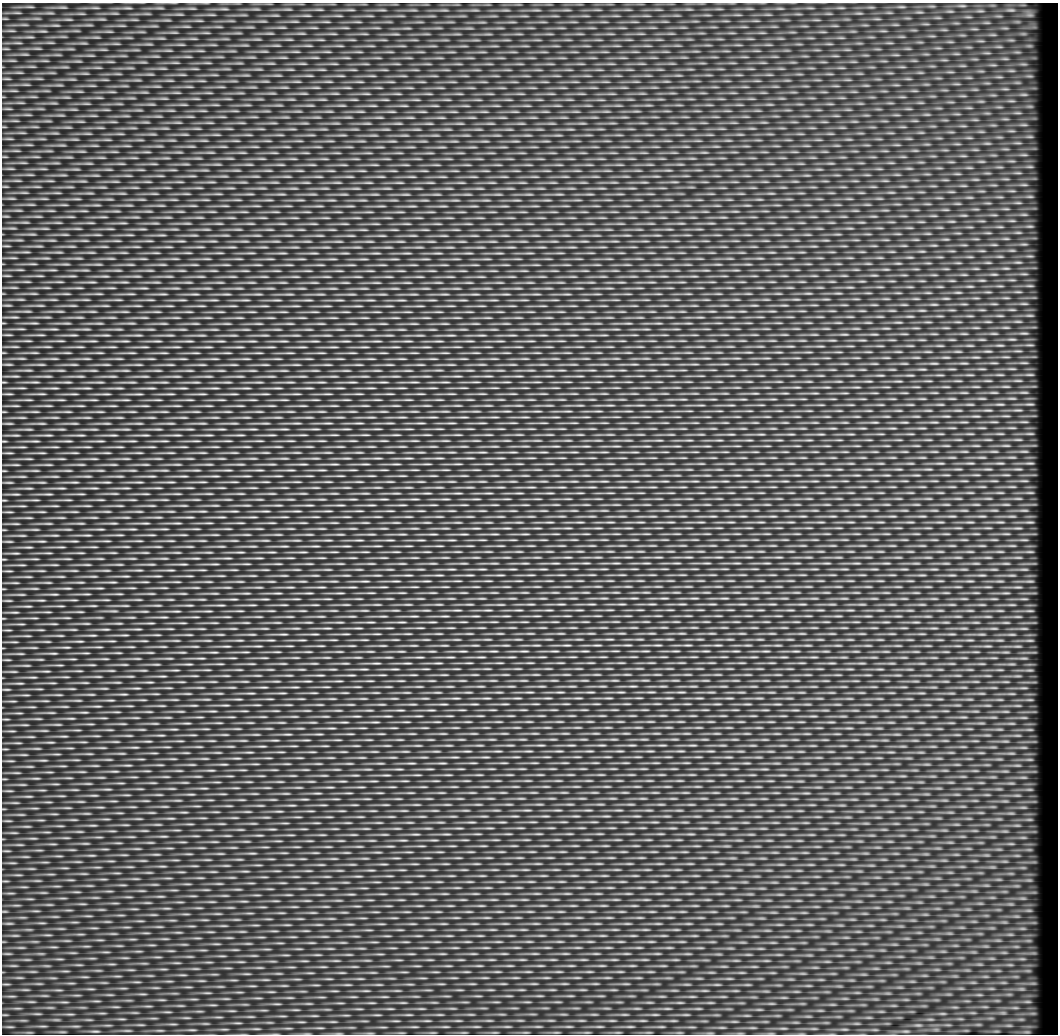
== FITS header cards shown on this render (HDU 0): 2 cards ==
NAXIS1  =                 1056
NAXIS2  =                 1032

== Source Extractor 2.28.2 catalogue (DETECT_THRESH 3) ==
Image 1056 x 1032 px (HDU 0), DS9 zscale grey, 1 PNG px = 1 image px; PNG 1060 x 1036 px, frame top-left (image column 1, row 1032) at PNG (2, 3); no overlay
Background 0.528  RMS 0.27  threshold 0.825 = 3 sigma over >= 5 px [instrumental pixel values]
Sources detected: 134; all 134 listed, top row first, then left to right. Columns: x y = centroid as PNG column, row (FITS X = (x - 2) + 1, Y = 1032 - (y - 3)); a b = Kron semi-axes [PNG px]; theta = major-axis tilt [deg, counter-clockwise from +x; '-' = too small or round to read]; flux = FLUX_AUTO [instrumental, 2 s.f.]
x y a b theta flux
1024 94 11 4 -11 45
1024 125 10 4 0 45
1030 137 11 4 -5 45
1024 155 10 4 0 46
1030 167 11 4 -5 46
1024 185 10 4 0 46
1030 197 11 4 0 48
1024 214 11 4 -5 47
1030 226 12 4 -3 51
1018 232 9 4 0 40
1024 244 10 4 -4 43
1030 256 11 4 0 46
1018 262 10 4 0 43
1024 274 11 3 0 42
1030 286 13 4 3 52
1024 304 13 4 -3 55
1012 310 10 4 0 38
1030 315 13 4 0 56
1018 321 11 4 0 49
1024 333 14 4 0 62
1012 339 12 4 -3 45
1000 345 11 2 0 36
1030 345 15 4 0 55
1024 363 14 4 0 60
1012 369 10 3 4 36
1030 375 14 4 -2 59
1018 381 14 4 0 60
1006 386 10 4 -5 37
215 388 11 2 0 29
1024 392 16 4 0 66
1012 398 10 4 -5 43
1030 404 14 5 1 69
1018 410 16 2 0 61
1024 422 14 4 0 61
328 423 11 2 0 29
359 423 11 2 0 28
1012 428 10 3 4 37
1030 434 16 4 0 63
1018 440 13 4 -3 56
1007 445 9 4 0 35
1024 451 16 4 0 69
1012 457 13 3 -7 49
1000 463 14 2 0 44
1030 463 14 5 1 72
1018 469 15 3 -2 61
322 470 11 2 0 27
1024 481 14 4 0 63
107 482 11 2 0 28
1012 487 10 4 4 40
458 493 11 2 0 28
1030 493 15 4 0 61
16 494 11 2 0 28
384 499 11 2 0 28
415 499 11 2 0 27
1018 499 13 4 -3 54
1024 510 14 4 0 59
266 511 11 2 0 28
297 511 11 2 0 28
1030 522 14 5 0 59
433 534 11 2 0 30
464 534 11 2 0 28
359 540 11 2 0 29
390 540 11 2 0 28
421 540 11 2 0 27
1024 540 12 3 0 43
272 552 11 2 0 28
1030 552 12 4 3 45
482 569 11 2 0 28
1024 569 11 4 -8 40
408 575 11 2 0 30
439 575 11 2 0 28
365 581 11 2 0 29
396 581 11 2 0 28
427 581 11 2 0 27
1030 581 13 3 -4 43
353 587 11 2 0 27
1018 587 11 2 0 37
278 593 11 2 0 28
309 593 11 2 0 27
1024 599 11 2 0 36
561 604 11 2 0 28
457 610 11 2 0 30
488 610 11 2 0 28
1030 611 10 4 -5 39
414 616 11 2 0 29
445 616 11 2 0 28
476 616 11 2 0 27
164 617 11 2 0 28
371 622 11 2 0 28
402 622 11 2 0 28
327 628 11 2 0 29
1024 628 11 4 0 43
315 634 11 2 0 27
271 640 11 2 0 28
1030 640 12 4 -3 47
567 645 11 2 0 28
597 645 11 2 0 28
227 646 11 2 0 27
1018 646 12 2 0 39
463 651 11 2 0 28
494 651 11 2 0 28
524 651 11 2 0 28
420 657 11 2 0 28
451 657 11 2 0 27
1024 658 13 3 -4 49
376 663 11 2 0 30
364 669 11 2 0 28
395 669 11 2 0 28
1030 670 12 4 -3 50
1018 676 12 2 0 40
308 681 11 2 0 27
1024 688 12 4 3 53
560 692 11 2 0 29
456 698 11 2 0 29
487 698 11 2 0 27
1030 700 12 4 0 51
1018 706 10 4 -5 43
357 716 11 2 0 27
388 716 11 2 0 27
1024 718 11 4 0 52
1029 730 13 4 -3 52
1018 735 8 4 -8 38
1024 747 9 4 0 45
1029 759 11 4 -5 48
1023 777 11 4 -5 50
1029 789 11 4 -5 48
1023 807 11 4 -5 50
1029 819 11 4 -5 47
1023 837 10 4 0 45
1029 850 7 4 0 40
1029 880 10 4 -4 45
1029 910 9 4 -8 42
1028 1002 9 4 0 43
10 1027 11 3 0 36